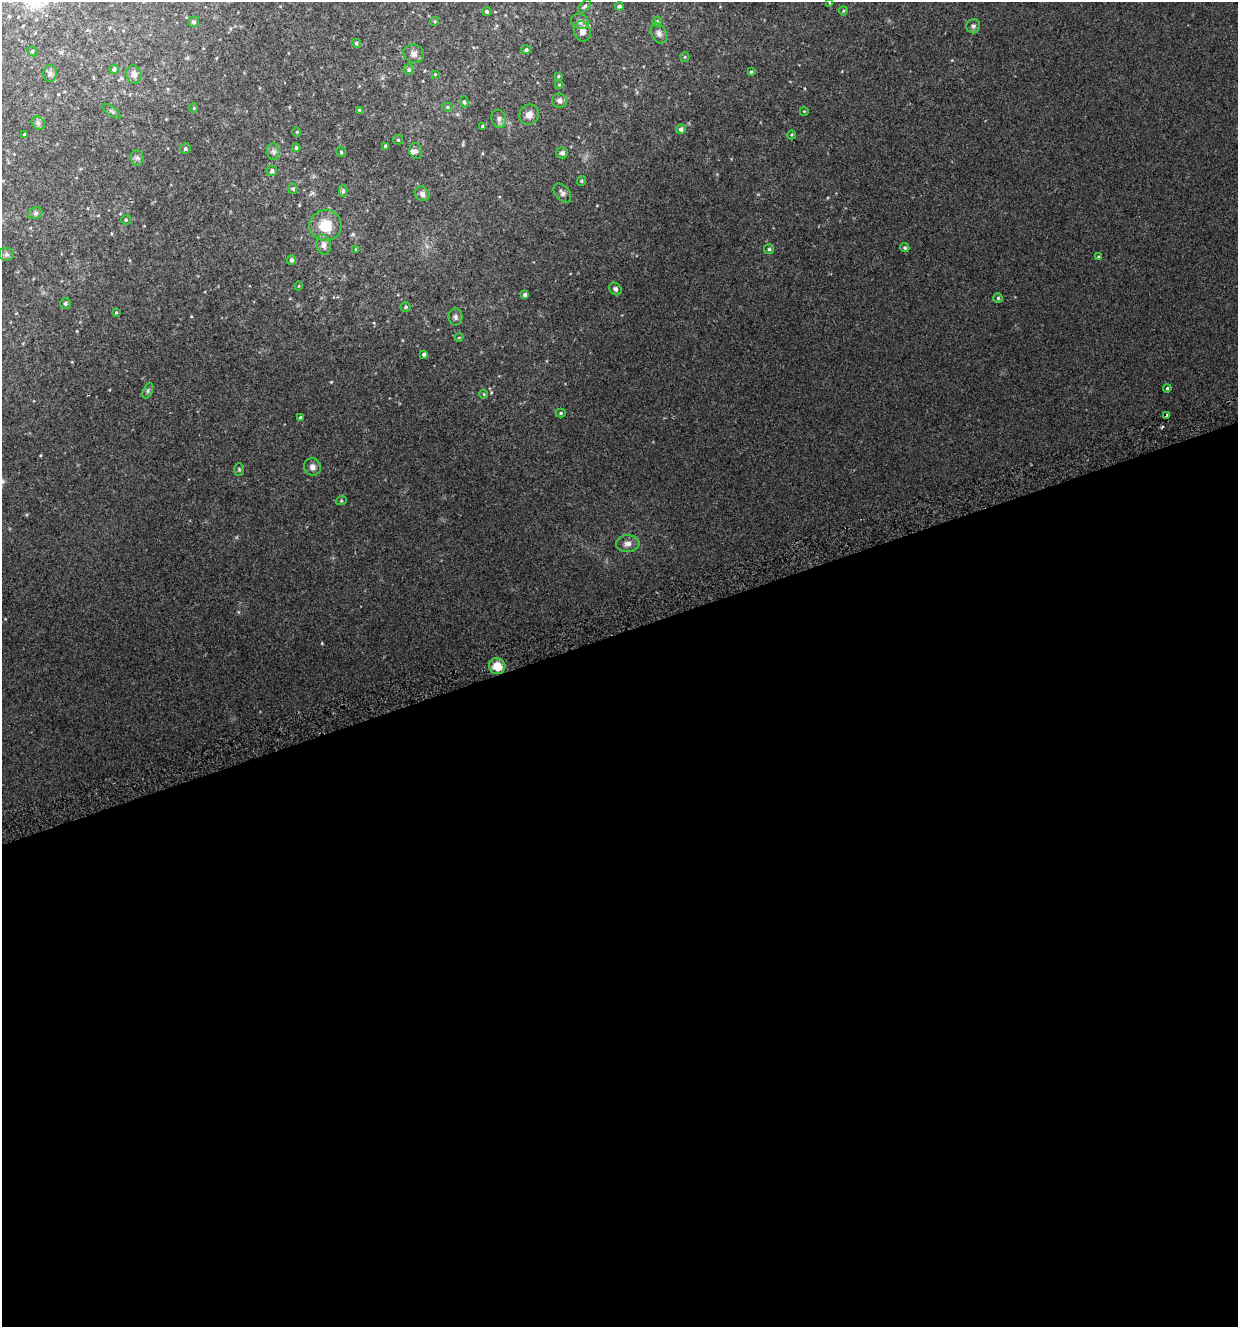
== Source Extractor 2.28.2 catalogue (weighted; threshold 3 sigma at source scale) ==
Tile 15 of 4 x 4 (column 3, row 4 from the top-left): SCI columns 2573-3808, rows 47-1371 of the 5195 x 5393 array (HDU 1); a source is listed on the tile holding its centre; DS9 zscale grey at full resolution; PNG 1240 x 1329 px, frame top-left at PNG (2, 2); each listed source drawn as its Kron ellipse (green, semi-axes under 4 px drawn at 4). Shown black and unused: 52% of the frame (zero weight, under 2 of 3 exposures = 3% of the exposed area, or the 3 px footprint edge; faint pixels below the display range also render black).
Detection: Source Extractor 2.28.2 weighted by HDU 2 'WHT'; one run over the whole footprint, this tile lists its part. Background 0.0199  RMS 0.008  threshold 0.036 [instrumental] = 3 sigma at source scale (4.5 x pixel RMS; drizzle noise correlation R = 1.50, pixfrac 1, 0.0396/0.0396 arcsec/px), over >= 5 px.
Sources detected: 88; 1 cosmic-ray / hot-pixel residue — neither listed nor drawn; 1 inside a brighter listed object's ellipse — not listed separately; the other 86 listed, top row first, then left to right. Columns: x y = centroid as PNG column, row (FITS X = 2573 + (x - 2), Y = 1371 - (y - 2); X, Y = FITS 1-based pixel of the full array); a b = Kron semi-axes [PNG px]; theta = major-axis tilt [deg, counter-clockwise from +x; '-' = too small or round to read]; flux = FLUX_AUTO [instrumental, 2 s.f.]
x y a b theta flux
830 3 4 2 - 0.49
584 6 8 4 42 1.3
619 6 4 4 - 2.1
487 11 4 4 - 1.4
843 11 4 4 - 0.76
435 21 4 3 - 0.65
580 21 9 7 -24 3.2
194 22 5 5 - 1.5
657 22 5 4 - 1.3
973 26 7 7 - 1.9
582 31 10 8 -69 5.1
659 33 11 7 -65 3
356 43 5 4 - 1.1
526 50 4 4 - 1.5
32 51 6 4 -46 0.94
414 54 10 9 - 3.5
685 57 5 4 - 0.79
114 69 5 4 - 2
409 70 5 5 - 1.5
751 72 3 3 - 0.88
50 74 8 6 88 2.2
134 74 9 7 -81 4
435 74 3 3 - 0.47
558 76 4 4 - 0.72
559 85 4 3 - 0.61
559 101 7 7 - 2.7
464 102 6 4 -73 0.96
447 107 5 4 - 1
194 108 4 4 - 0.7
360 110 4 3 - 1.2
112 111 11 2 -35 0.97
804 111 4 2 - 0.52
529 115 10 9 - 4.3
499 119 9 7 -74 2.6
38 123 7 6 - 1.7
483 126 3 3 - 1.4
681 129 4 4 - 2.4
297 132 4 3 - 0.57
24 135 3 3 - 0.92
791 135 4 3 - 0.63
398 140 5 4 - 0.95
385 146 3 3 - 1.1
296 147 4 3 - 1.1
185 149 5 5 - 1.5
273 151 8 6 -88 2
416 151 8 6 -78 2.1
341 152 5 5 - 0.99
562 153 6 5 - 1.8
137 158 8 6 -87 2.1
272 171 5 5 - 1.8
581 181 5 4 - 0.82
293 189 5 5 - 1.3
343 191 6 4 -89 1.6
562 193 11 7 -50 2.5
422 194 8 6 -45 2.6
35 213 7 5 21 1.5
126 220 5 5 - 0.93
325 225 16 15 - 17
324 245 10 7 -79 3.5
905 248 5 4 - 1.1
356 249 4 4 - 0.7
769 249 5 5 - 1.4
6 254 7 6 - 1.8
1098 257 3 3 - 0.64
292 260 5 4 - 1.7
298 286 4 3 - 0.53
615 289 7 5 -47 1.9
525 295 4 3 - 2
998 298 4 4 - 1
65 304 5 5 - 1.7
405 307 5 5 - 1.2
116 312 4 3 - 0.65
455 317 8 7 - 2.1
459 338 4 3 - 0.53
424 354 3 3 - 1.5
1167 388 4 3 - 0.87
148 390 8 4 64 1.4
484 394 4 3 - 0.55
561 413 5 4 - 1.1
1167 416 4 3 - 3
300 417 4 3 - 1.5
312 467 9 8 - 3.3
239 469 6 5 - 1.1
341 501 5 3 - 0.8
628 544 12 8 3 4.2
497 666 8 8 - 12
Overlapping masked pixels (flux is a lower limit): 1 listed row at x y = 1167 416